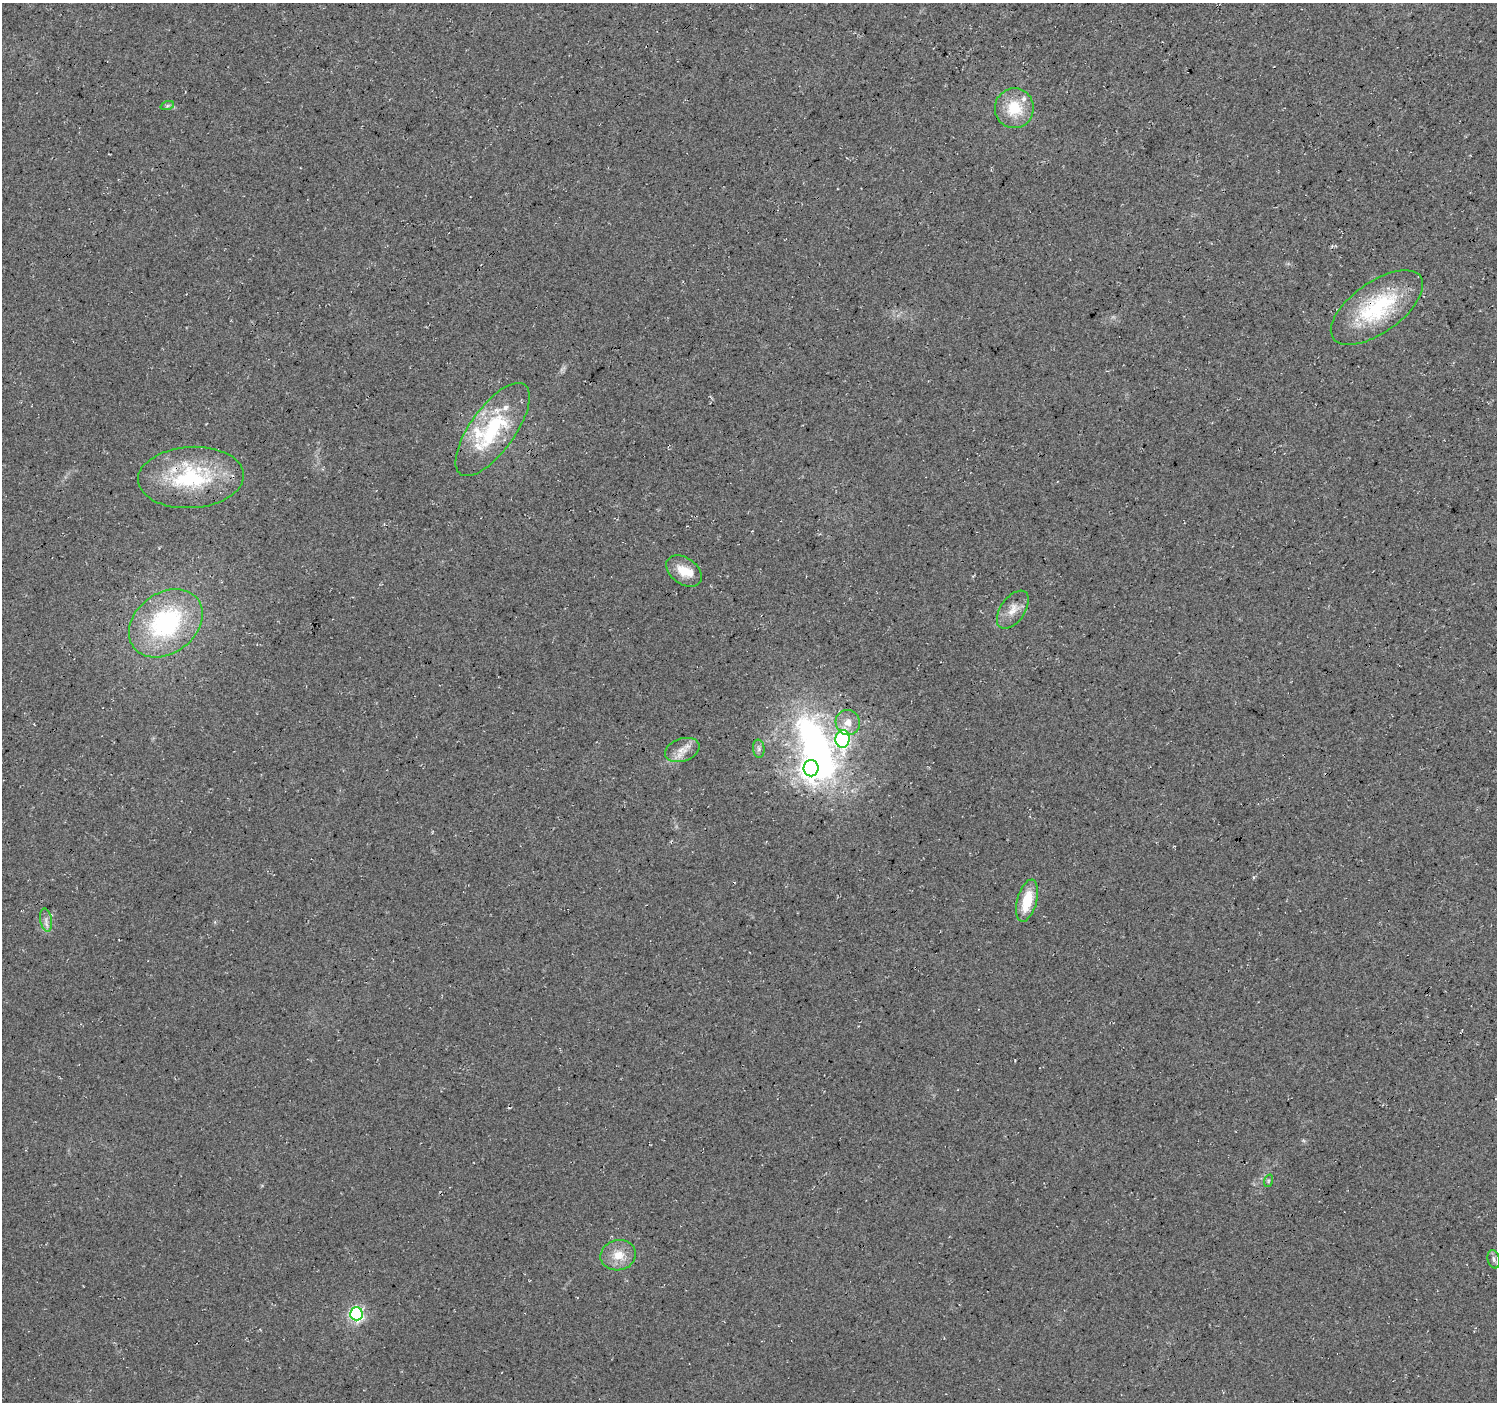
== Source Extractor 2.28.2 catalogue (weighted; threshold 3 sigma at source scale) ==
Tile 10 of 4 x 4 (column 2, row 3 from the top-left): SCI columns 1495-2989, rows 1575-2974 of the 5985 x 6016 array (HDU 1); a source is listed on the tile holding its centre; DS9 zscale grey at full resolution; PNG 1499 x 1404 px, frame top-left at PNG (2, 3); each listed source drawn as its Kron ellipse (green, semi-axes under 4 px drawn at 4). Shown black and unused: <1% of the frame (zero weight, under 3 of 4 exposures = <1% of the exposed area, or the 3 px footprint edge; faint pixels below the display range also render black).
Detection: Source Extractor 2.28.2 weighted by HDU 2 'WHT'; one run over the whole footprint, this tile lists its part. Background 0.05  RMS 0.0084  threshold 0.0379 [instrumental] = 3 sigma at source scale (4.5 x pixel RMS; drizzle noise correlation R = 1.50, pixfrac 1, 0.0396/0.0396 arcsec/px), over >= 5 px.
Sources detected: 28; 3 inside a brighter object's white glare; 1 cosmic-ray / hot-pixel residue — neither listed nor drawn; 5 inside a brighter listed object's ellipse — not listed separately; the other 19 listed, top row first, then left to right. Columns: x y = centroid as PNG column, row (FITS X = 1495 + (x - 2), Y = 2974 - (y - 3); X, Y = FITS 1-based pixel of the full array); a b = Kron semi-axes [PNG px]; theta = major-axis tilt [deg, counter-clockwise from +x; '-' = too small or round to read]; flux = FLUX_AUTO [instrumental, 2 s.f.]
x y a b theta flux
167 106 7 4 19 1.4
1014 108 20 19 - 27
1377 308 53 25 35 76
493 429 55 22 54 74
191 477 53 30 3 81
684 571 20 13 -36 15
1013 610 21 12 55 10
166 623 40 30 38 110
848 722 12 12 - 9.2
843 739 9 7 86 140
759 749 9 5 -85 2.6
682 750 18 11 18 9.9
811 768 8 7 - 320
1027 901 22 9 75 25
46 920 12 5 -81 4
1268 1181 6 4 72 1.3
618 1255 18 15 13 14
1494 1259 9 6 -75 2.5
356 1314 6 6 - 190
Overlapping masked pixels (flux is a lower limit): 2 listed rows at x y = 1377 308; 191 477